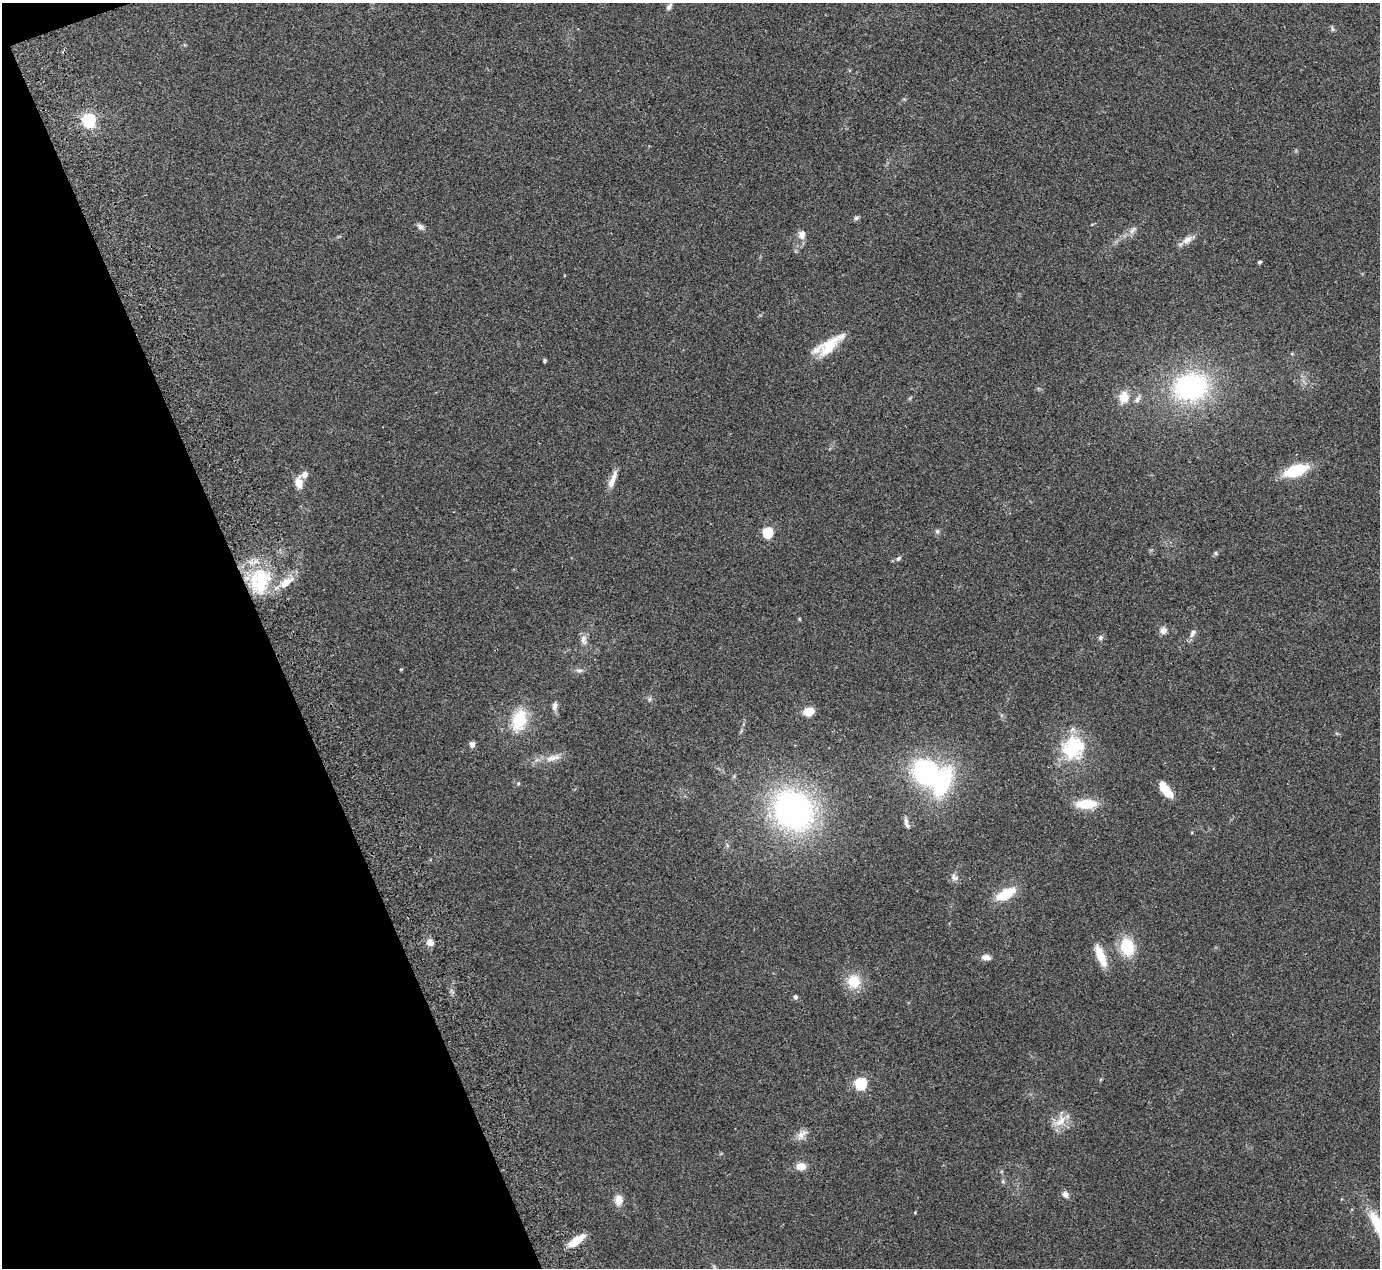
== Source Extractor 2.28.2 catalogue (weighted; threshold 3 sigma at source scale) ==
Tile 5 of 4 x 4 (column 1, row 2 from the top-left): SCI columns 56-1433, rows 2713-3978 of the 5623 x 5551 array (HDU 1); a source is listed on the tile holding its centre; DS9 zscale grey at full resolution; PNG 1382 x 1270 px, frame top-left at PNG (2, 3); no overlay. Shown black and unused: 19% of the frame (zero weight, under 2 of 3 exposures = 3% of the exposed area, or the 3 px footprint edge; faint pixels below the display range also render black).
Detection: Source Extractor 2.28.2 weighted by HDU 2 'WHT'; one run over the whole footprint, this tile lists its part. Background 0.215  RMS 0.011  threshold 0.0512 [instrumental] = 3 sigma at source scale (4.5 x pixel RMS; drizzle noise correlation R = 1.50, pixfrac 1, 0.05/0.05 arcsec/px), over >= 5 px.
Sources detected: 63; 1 inside a brighter object's white glare — not listed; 3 inside a brighter listed object's ellipse — not listed separately; the other 59 listed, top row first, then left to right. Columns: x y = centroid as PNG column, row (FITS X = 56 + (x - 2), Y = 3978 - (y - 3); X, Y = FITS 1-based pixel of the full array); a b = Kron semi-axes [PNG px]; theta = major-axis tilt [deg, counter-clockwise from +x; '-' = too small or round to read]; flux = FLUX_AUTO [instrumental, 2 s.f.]
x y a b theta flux
669 7 9 5 56 3.5
1332 29 8 3 -77 1.6
89 120 6 6 - 240
856 218 8 5 15 2.5
420 226 9 6 -41 4
1132 230 12 6 53 4.6
802 235 14 10 88 7.2
1187 240 17 8 32 7.9
1259 262 3 3 - 2.2
828 349 41 15 24 26
544 361 4 4 - 1.6
1191 387 38 31 13 160
1124 397 15 12 77 16
1137 399 12 6 60 4.4
1296 471 21 10 19 52
613 479 26 6 69 10
299 482 14 9 -85 12
937 531 6 5 - 2.1
768 532 5 5 - 82
1216 553 6 4 -63 1.6
898 558 7 5 45 2.6
261 581 40 23 78 71
286 583 18 9 38 15
799 619 5 4 - 1.1
1163 630 9 8 - 5.7
1193 633 12 7 59 4.8
1100 638 6 6 - 2.8
584 640 16 8 -86 6.7
401 669 4 4 - 1.1
579 670 10 4 0 3
649 699 7 4 88 1.9
555 706 11 6 78 4.4
809 711 12 9 13 13
519 720 23 14 75 42
472 744 4 4 - 9.2
1073 747 33 30 70 57
553 758 24 8 12 12
925 772 25 22 -53 140
518 783 5 4 - 1.5
1166 790 22 8 -52 18
1086 804 22 10 1 29
794 810 43 37 -47 280
906 822 13 5 -69 4.5
955 877 12 8 -29 4.9
1005 894 18 8 28 37
430 942 9 7 -39 6.9
1127 947 17 13 -75 41
1101 956 30 10 -68 19
986 957 12 7 -8 5.9
854 981 14 13 - 26
795 997 5 5 - 3.1
861 1083 6 5 - 120
1060 1121 21 12 51 16
802 1134 17 9 45 8.1
801 1166 11 8 -4 11
1065 1194 8 7 - 4.9
619 1200 9 7 86 13
915 1213 5 3 - 0.92
576 1241 18 7 36 22